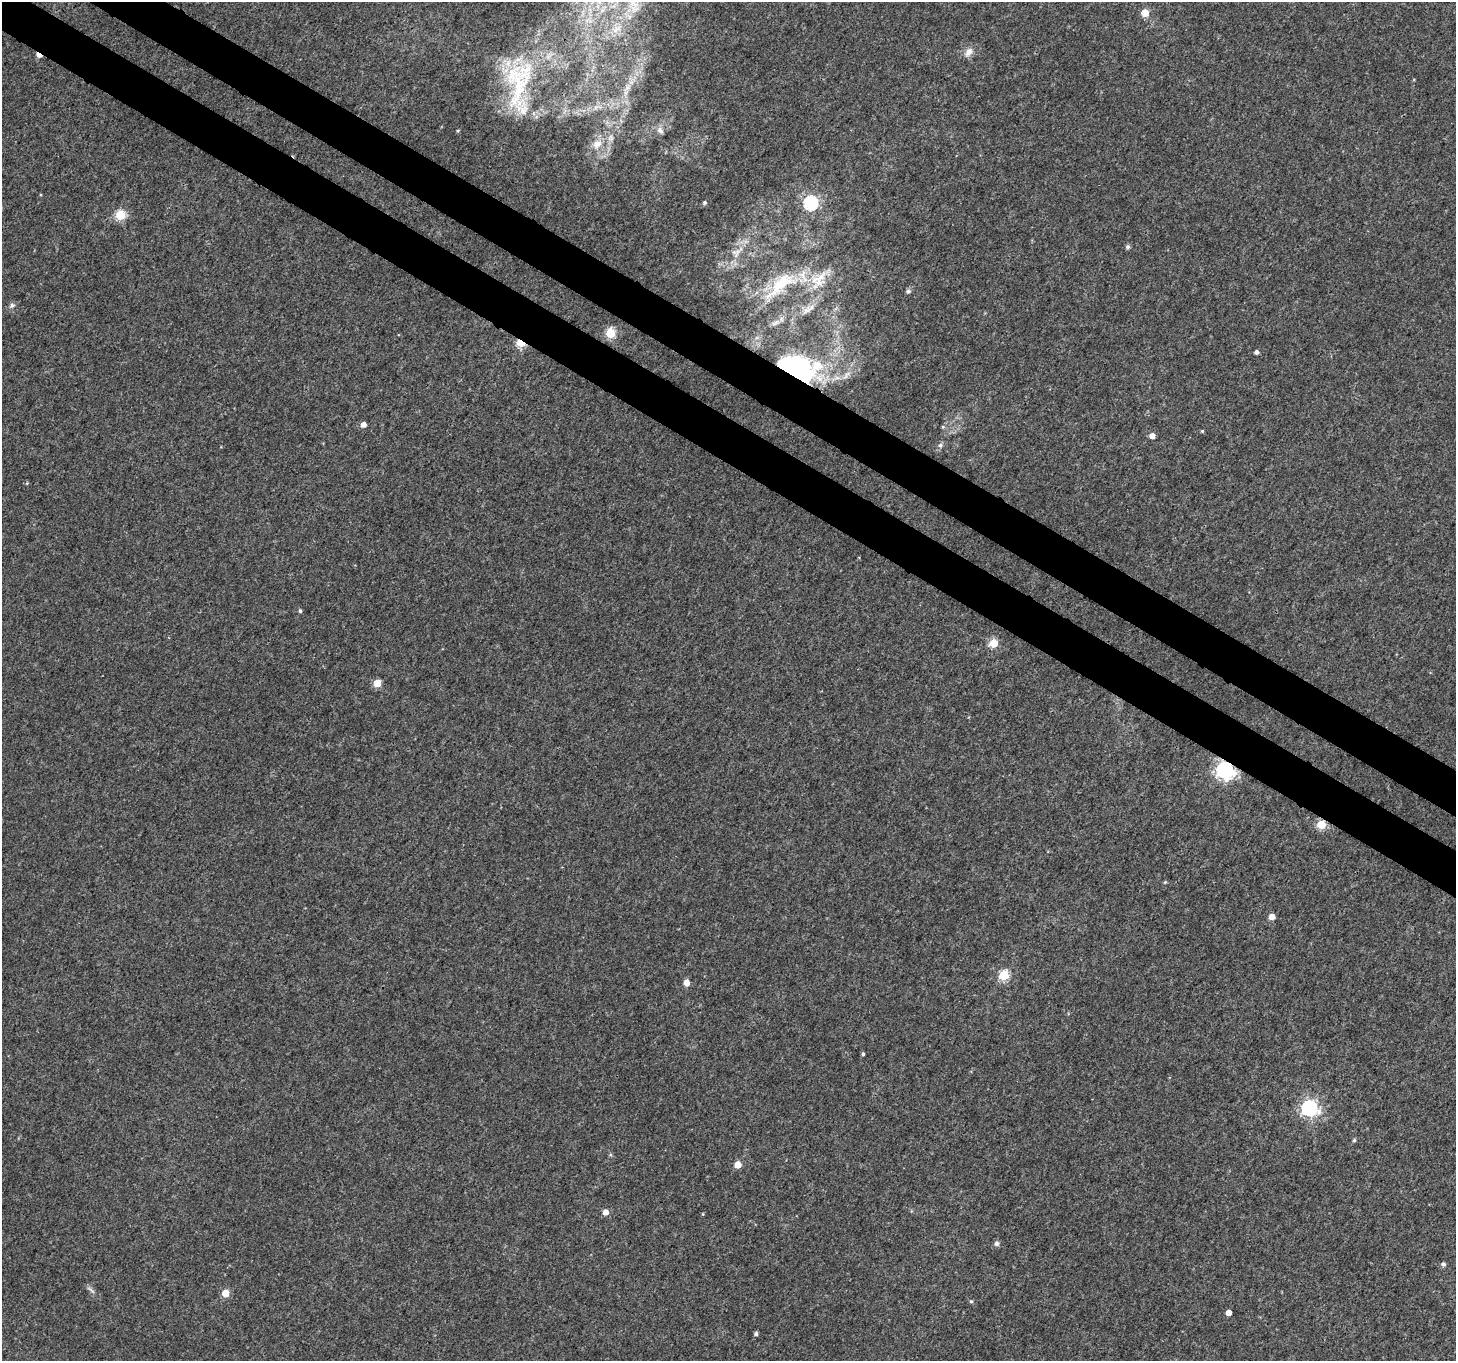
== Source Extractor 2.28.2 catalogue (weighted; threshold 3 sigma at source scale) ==
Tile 11 of 4 x 4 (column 3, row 3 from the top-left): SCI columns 2973-4426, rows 1646-3004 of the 6025 x 6112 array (HDU 1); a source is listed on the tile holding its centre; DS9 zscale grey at full resolution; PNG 1458 x 1363 px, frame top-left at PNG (2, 2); no overlay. Shown black and unused: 6% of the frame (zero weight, under 3 of 4 exposures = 7% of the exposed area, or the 3 px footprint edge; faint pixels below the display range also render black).
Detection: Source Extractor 2.28.2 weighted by HDU 2 'WHT'; one run over the whole footprint, this tile lists its part. Background 0.00391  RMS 0.0031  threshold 0.0139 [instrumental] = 3 sigma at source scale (4.5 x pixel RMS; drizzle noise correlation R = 1.50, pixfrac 1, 0.0396/0.0396 arcsec/px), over >= 5 px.
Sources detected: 55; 2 inside a brighter listed object's ellipse — not listed separately; the other 53 listed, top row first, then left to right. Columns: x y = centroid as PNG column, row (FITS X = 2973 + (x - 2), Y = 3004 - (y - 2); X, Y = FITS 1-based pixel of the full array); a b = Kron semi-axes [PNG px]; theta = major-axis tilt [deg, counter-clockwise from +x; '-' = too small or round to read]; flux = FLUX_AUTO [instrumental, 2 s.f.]
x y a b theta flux
633 3 27 19 -63 11
1145 13 5 5 - 6
616 29 16 9 33 4.1
969 52 14 9 57 2.1
39 55 6 4 -31 3.3
519 82 85 35 84 39
627 87 11 6 56 1.7
596 107 7 4 71 0.77
660 130 12 8 -51 1.5
458 131 4 4 - 0.35
597 144 16 11 44 3.7
704 202 4 4 - 0.59
811 203 6 6 - 48
120 215 5 5 - 20
1128 247 6 5 - 0.66
737 251 18 7 4 2.1
819 280 30 18 51 8.9
781 285 57 19 40 17
908 291 6 5 - 0.74
12 305 8 6 45 0.84
806 310 15 8 36 2.2
775 323 14 5 35 1.5
610 333 5 5 - 18
521 343 6 4 -31 17
1256 352 4 4 - 1.1
794 368 30 17 -12 86
363 424 5 5 - 2
943 427 5 4 - 0.37
1202 431 4 4 - 0.34
1152 436 5 5 - 2.1
940 445 7 6 - 0.82
300 611 4 4 - 0.52
993 643 5 5 - 11
377 683 5 5 - 8
1224 770 7 7 - 130
1321 824 5 5 - 13
1165 882 5 4 - 0.35
1272 917 5 4 - 3
1004 975 5 5 - 20
687 983 5 4 - 3.6
863 1054 4 3 - 0.53
1309 1108 7 7 - 97
1354 1140 5 4 - 0.5
738 1164 5 5 - 4.5
605 1212 5 5 - 2.4
703 1214 5 3 - 0.26
996 1243 6 6 - 1
1443 1264 5 5 - 0.83
91 1290 15 4 -39 0.98
225 1293 5 5 - 5.7
971 1301 5 4 - 0.39
1229 1313 4 4 - 2.8
756 1334 4 4 - 0.75
Overlapping masked pixels (flux is a lower limit): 6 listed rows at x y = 39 55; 519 82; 521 343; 794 368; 1224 770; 1321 824
Isophote crosses this tile's border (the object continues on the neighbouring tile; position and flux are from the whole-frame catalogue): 1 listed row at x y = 633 3